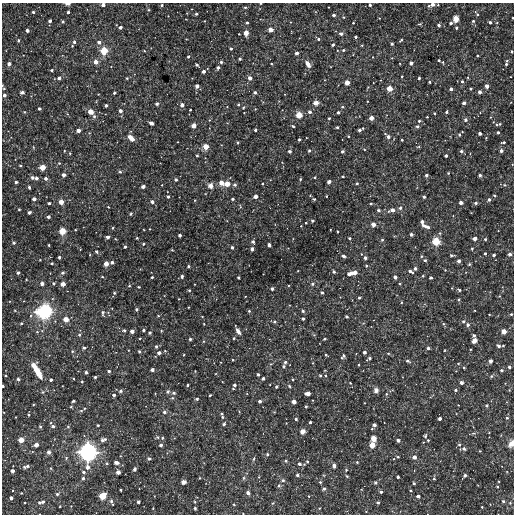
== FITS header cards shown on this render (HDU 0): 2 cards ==
NAXIS1  =                  512
NAXIS2  =                  512

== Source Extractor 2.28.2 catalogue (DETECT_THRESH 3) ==
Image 512 x 512 px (HDU 0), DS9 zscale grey, 1 PNG px = 1 image px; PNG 516 x 516 px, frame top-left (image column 1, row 512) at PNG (2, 3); no overlay
Background 3200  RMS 200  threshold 586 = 3 sigma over >= 5 px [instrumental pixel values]
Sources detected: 493; all 493 listed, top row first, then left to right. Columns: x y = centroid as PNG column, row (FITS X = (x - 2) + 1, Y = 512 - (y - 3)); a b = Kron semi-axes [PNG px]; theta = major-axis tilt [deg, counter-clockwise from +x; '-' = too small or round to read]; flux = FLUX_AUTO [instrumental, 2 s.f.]
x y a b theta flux
260 3 3 2 - 1.5e+04
67 4 6 3 -1 3.4e+04
103 5 4 3 - 5.9e+04
162 5 3 3 - 2.0e+04
370 5 3 3 - 2.3e+04
432 5 6 3 22 7.4e+04
438 5 3 2 - 1.2e+04
245 7 3 2 - 1.9e+04
328 7 3 2 - 8.4e+03
148 10 3 3 - 1.5e+04
33 12 3 3 - 2.5e+04
68 12 3 3 - 3.6e+04
196 14 3 3 - 2.4e+04
477 14 7 3 -52 2.2e+04
334 15 3 3 - 3.9e+04
168 16 2 2 - 7.4e+03
343 17 4 3 - 1.6e+04
513 18 3 2 - 9.2e+03
456 19 5 4 - 1.0e+05
50 21 3 3 - 4.4e+04
63 21 3 3 - 1.7e+04
204 21 3 2 - 7.8e+03
473 21 3 3 - 1.8e+04
247 22 3 3 - 3.5e+04
490 22 4 3 - 2.4e+04
353 23 3 3 - 1.3e+04
451 23 3 3 - 3.2e+04
420 24 4 3 - 1.3e+04
439 25 3 3 - 3.4e+04
120 27 4 3 - 4.9e+04
456 28 4 4 - 2.1e+04
271 29 4 4 - 9.7e+04
27 30 4 3 - 5.4e+04
246 33 4 4 - 1.1e+05
239 34 3 3 - 1.1e+04
341 34 4 4 - 4.7e+04
355 37 3 3 - 2.8e+04
318 39 4 3 - 2.7e+04
18 40 4 3 - 2.2e+04
401 40 5 2 - 1.4e+04
74 42 3 3 - 3.7e+04
99 42 5 4 - 4.7e+04
392 44 3 3 - 2.4e+04
333 45 3 3 - 2.5e+04
362 45 3 2 - 1.0e+04
72 46 3 3 - 1.1e+04
231 48 3 3 - 2.1e+04
343 50 4 3 - 2.0e+04
104 51 7 6 - 2.1e+05
144 51 4 3 - 1.0e+04
512 51 3 2 - 1.4e+04
296 53 3 3 - 4.5e+04
477 55 3 2 - 1.5e+04
188 56 3 3 - 2.1e+04
373 57 3 2 - 7.3e+03
240 59 3 3 - 2.5e+04
439 60 4 3 - 2.1e+04
96 62 5 4 - 8.6e+04
221 62 3 3 - 2.1e+04
411 63 3 3 - 4.2e+04
9 64 3 3 - 5.4e+04
271 64 3 3 - 1.1e+04
308 64 7 4 -57 8.9e+04
506 64 3 3 - 2.4e+04
197 65 4 3 - 2.6e+04
218 68 3 3 - 3.9e+04
51 70 3 3 - 2.6e+04
204 71 3 3 - 4.7e+04
402 76 3 2 - 1.7e+04
59 78 4 4 - 4.2e+04
127 78 4 3 - 1.2e+04
250 78 4 4 - 6.8e+04
419 78 3 3 - 2.4e+04
462 81 5 4 - 2.0e+04
430 82 3 3 - 2.2e+04
347 83 4 4 - 1.1e+05
2 85 4 2 - 1.1e+04
197 86 4 3 - 6.5e+04
487 86 4 3 - 6.4e+04
368 87 4 3 - 1.1e+04
4 88 3 3 - 1.2e+04
389 88 5 5 - 1.3e+05
451 89 4 3 - 5.0e+04
470 89 3 3 - 1.7e+04
255 92 3 3 - 3.2e+04
480 92 3 3 - 4.8e+04
22 93 4 3 - 6.1e+04
114 93 3 3 - 2.6e+04
4 95 3 3 - 4.6e+04
367 101 3 2 - 1.1e+04
157 103 3 3 - 3.4e+04
316 103 6 5 - 6.7e+04
464 103 4 3 - 4.5e+04
106 105 3 3 - 3.2e+04
182 105 4 4 - 5.0e+04
238 105 3 3 - 2.3e+04
243 107 4 4 - 1.3e+04
342 107 4 4 - 1.7e+04
39 109 3 3 - 3.0e+04
255 109 3 3 - 8.7e+03
190 110 3 3 - 1.5e+04
120 111 4 3 - 5.5e+04
24 112 4 3 - 9.7e+03
90 112 4 4 - 1.2e+05
310 112 4 4 - 4.0e+04
338 112 3 3 - 2.8e+04
447 112 3 3 - 2.5e+04
434 113 3 2 - 1.9e+04
299 115 5 5 - 1.7e+05
94 116 5 4 - 2.6e+04
427 117 3 2 - 1.1e+04
490 117 3 3 - 1.2e+04
329 118 3 3 - 2.0e+04
371 118 4 4 - 8.9e+04
465 120 4 4 - 4.0e+04
419 121 3 3 - 1.8e+04
493 122 3 2 - 8.7e+03
151 123 4 3 - 4.7e+04
500 124 3 2 - 1.6e+04
496 125 4 3 - 1.3e+04
194 126 4 4 - 8.4e+04
293 126 3 2 - 1.8e+04
417 126 4 4 - 2.4e+04
337 127 3 3 - 1.9e+04
78 130 4 3 - 7.1e+04
255 130 3 3 - 3.0e+04
360 130 6 3 32 4.4e+04
498 132 3 3 - 3.7e+04
480 133 3 3 - 4.7e+04
459 135 5 4 - 2.8e+04
348 136 3 2 - 9.9e+03
388 136 8 4 -41 6.2e+04
131 138 8 4 -44 1.4e+05
299 139 3 3 - 2.4e+04
402 140 3 3 - 1.7e+04
503 142 4 2 - 2.4e+04
238 143 3 3 - 1.8e+04
33 147 4 3 - 1.0e+04
206 147 5 5 - 1.3e+05
418 147 5 3 - 1.2e+04
290 151 3 3 - 3.3e+04
309 151 3 3 - 2.3e+04
342 151 3 3 - 2.9e+04
461 151 4 4 - 3.0e+04
501 151 4 3 - 5.5e+04
70 153 3 3 - 1.2e+04
197 156 3 3 - 1.7e+04
446 156 3 3 - 3.3e+04
59 163 4 4 - 1.3e+04
20 166 3 3 - 1.8e+04
42 167 5 4 - 1.3e+05
120 172 4 3 - 2.0e+04
448 173 3 3 - 1.2e+04
63 175 3 3 - 5.2e+04
426 175 3 3 - 3.3e+04
480 175 3 3 - 3.0e+04
32 177 4 4 - 3.4e+04
314 177 3 3 - 1.4e+04
343 177 3 2 - 9.1e+03
36 178 3 3 - 3.5e+04
46 178 4 3 - 4.1e+04
176 179 4 4 - 2.6e+04
300 179 3 3 - 1.7e+04
16 182 3 3 - 3.7e+04
329 182 4 3 - 6.4e+04
221 183 5 4 - 9.7e+04
262 183 3 3 - 1.5e+04
357 183 4 3 - 1.8e+04
227 184 5 5 - 1.2e+05
162 185 3 2 - 7.4e+03
235 185 5 5 - 2.7e+04
505 185 4 3 - 1.1e+04
143 186 4 3 - 6.0e+04
210 186 7 7 - 6.1e+04
29 187 3 3 - 2.6e+04
495 195 4 3 - 1.5e+04
255 196 4 3 - 7.6e+04
326 196 3 2 - 9.9e+03
168 197 4 3 - 2.3e+04
424 197 3 3 - 3.1e+04
34 199 4 4 - 7.7e+04
233 199 3 3 - 2.5e+04
314 199 3 3 - 1.5e+04
195 200 3 2 - 1.1e+04
489 200 4 4 - 3.2e+04
61 202 4 4 - 1.0e+05
152 202 4 3 - 5.3e+04
49 203 3 3 - 2.7e+04
371 203 3 2 - 1.5e+04
461 203 4 3 - 5.5e+04
475 203 4 3 - 2.9e+04
108 207 3 2 - 1.5e+04
240 207 5 3 - 1.4e+04
400 208 5 5 - 3.5e+04
19 209 3 2 - 1.2e+04
378 210 3 3 - 2.9e+04
392 210 6 4 16 8.6e+04
29 212 4 3 - 2.8e+04
131 214 5 4 - 1.6e+04
48 217 3 3 - 4.4e+04
312 221 3 3 - 2.8e+04
422 222 3 3 - 4.6e+04
306 223 3 2 - 1.5e+04
373 224 4 4 - 8.0e+04
301 226 2 2 - 8.3e+03
425 226 9 3 -20 7.4e+04
113 228 4 3 - 1.3e+04
150 229 2 2 - 9.0e+03
75 230 2 2 - 1.0e+04
330 230 3 2 - 1.7e+04
62 231 5 5 - 1.8e+05
338 232 3 2 - 1.3e+04
440 233 5 4 - 1.8e+04
411 234 4 3 - 2.8e+04
180 235 3 3 - 4.3e+04
108 237 4 3 - 5.2e+04
137 238 3 3 - 1.2e+04
349 238 3 3 - 2.3e+04
475 239 4 4 - 7.4e+04
485 239 3 3 - 2.0e+04
382 240 5 4 - 1.7e+04
436 241 7 6 - 2.3e+05
253 242 4 3 - 3.1e+04
13 243 4 4 - 2.1e+04
143 244 3 3 - 1.5e+04
49 245 3 3 - 2.2e+04
269 245 4 3 - 3.0e+04
125 247 3 3 - 2.8e+04
232 247 3 3 - 2.8e+04
252 249 4 3 - 5.8e+04
472 249 3 3 - 1.5e+04
172 250 3 3 - 9.5e+03
96 252 5 4 - 2.2e+04
485 253 3 3 - 2.0e+04
510 254 4 3 - 4.2e+04
90 255 4 3 - 1.0e+04
452 255 5 3 - 2.4e+04
494 255 3 3 - 3.4e+04
344 256 4 3 - 6.0e+04
421 256 4 4 - 1.5e+04
59 257 3 3 - 3.5e+04
365 258 3 3 - 4.2e+04
40 260 2 2 - 7.7e+03
425 260 4 3 - 2.7e+04
459 261 4 3 - 4.2e+04
112 262 4 3 - 3.4e+04
52 263 3 3 - 2.2e+04
106 264 4 4 - 9.6e+04
469 264 3 3 - 1.9e+04
188 266 3 3 - 2.0e+04
366 266 4 3 - 1.4e+04
415 268 4 3 - 3.1e+04
445 270 3 3 - 9.6e+03
410 271 5 3 - 4.7e+04
334 272 4 3 - 2.4e+04
351 272 9 4 27 1.3e+05
355 272 4 4 - 8.3e+04
18 273 3 3 - 2.8e+04
50 273 2 2 - 7.1e+03
62 273 4 4 - 2.8e+04
182 276 3 3 - 2.8e+04
423 276 4 3 - 1.4e+04
102 277 4 3 - 1.3e+04
152 277 3 2 - 2.7e+04
238 277 3 3 - 2.1e+04
395 277 4 3 - 5.0e+04
431 278 3 3 - 3.2e+04
26 279 3 2 - 1.2e+04
42 283 4 3 - 6.4e+04
54 283 4 3 - 1.7e+04
400 283 3 2 - 1.2e+04
63 284 4 4 - 1.0e+05
312 284 5 4 - 2.7e+04
288 285 2 2 - 1.1e+04
129 286 4 4 - 1.3e+04
139 287 2 2 - 9.8e+03
272 289 3 3 - 3.9e+04
189 290 3 3 - 1.6e+04
459 290 4 3 - 2.1e+04
322 292 3 3 - 3.0e+04
114 293 4 4 - 2.0e+04
499 296 3 3 - 1.1e+04
359 298 3 3 - 1.9e+04
179 299 2 2 - 1.2e+04
459 300 3 3 - 2.4e+04
401 302 3 3 - 1.3e+04
137 309 3 3 - 2.3e+04
44 311 14 12 32 8.4e+05
249 311 3 3 - 1.7e+04
303 311 3 3 - 2.2e+04
102 312 6 5 - 2.9e+04
489 314 3 2 - 7.9e+03
511 314 3 3 - 1.9e+04
158 316 4 3 - 1.1e+04
202 316 4 2 - 7.1e+03
347 317 3 3 - 2.9e+04
303 318 3 3 - 3.3e+04
66 319 5 5 - 1.2e+05
464 321 4 4 - 2.7e+04
274 322 5 4 - 2.0e+04
21 323 3 2 - 1.4e+04
204 324 2 2 - 1.0e+04
443 324 4 4 - 1.5e+04
468 325 4 4 - 3.5e+04
124 330 3 3 - 2.4e+04
144 330 3 3 - 2.9e+04
132 331 4 3 - 6.2e+04
161 331 4 3 - 1.0e+04
238 331 6 4 -58 6.3e+04
504 331 4 4 - 1.1e+05
150 333 4 4 - 2.0e+04
79 335 4 4 - 1.7e+04
314 335 5 4 - 1.4e+04
474 335 3 3 - 3.2e+04
140 338 3 2 - 1.3e+04
234 338 3 3 - 1.4e+04
190 339 3 3 - 2.7e+04
325 339 3 2 - 1.4e+04
203 341 5 3 - 1.2e+04
474 341 5 4 - 7.7e+04
503 345 3 2 - 1.2e+04
156 346 5 4 - 2.1e+04
499 346 4 3 - 3.3e+04
84 348 4 3 - 2.8e+04
428 348 3 3 - 3.1e+04
445 350 3 2 - 9.0e+03
72 351 4 3 - 1.5e+04
165 351 4 3 - 1.2e+04
139 352 4 3 - 1.4e+04
364 352 3 3 - 4.2e+04
159 353 4 3 - 5.6e+04
356 353 3 2 - 1.4e+04
388 353 4 4 - 1.3e+04
183 355 3 2 - 1.0e+04
326 355 4 2 - 1.6e+04
343 356 7 4 48 2.6e+04
369 358 5 3 - 3.2e+04
233 359 3 3 - 1.4e+04
408 361 5 4 - 2.7e+04
490 361 4 3 - 5.4e+04
285 362 4 3 - 2.7e+04
313 363 3 3 - 9.8e+03
458 364 4 3 - 1.1e+04
33 365 5 3 - 7.4e+04
359 365 3 2 - 1.1e+04
283 366 3 3 - 2.8e+04
464 367 4 3 - 1.3e+04
509 367 3 3 - 2.8e+04
152 370 4 3 - 5.8e+04
502 370 3 3 - 2.7e+04
37 371 13 5 -61 2.9e+05
109 371 3 3 - 3.1e+04
195 371 2 2 - 7.5e+03
86 372 3 3 - 3.1e+04
258 374 3 3 - 2.8e+04
5 375 2 2 - 1.2e+04
320 375 4 3 - 1.8e+04
326 376 4 3 - 1.3e+04
491 376 5 4 - 2.2e+04
95 377 3 3 - 2.2e+04
263 378 3 3 - 3.9e+04
18 379 3 3 - 2.4e+04
292 379 4 3 - 1.7e+04
51 380 3 3 - 3.5e+04
82 382 3 2 - 1.3e+04
350 383 4 3 - 1.4e+04
461 383 3 3 - 5.1e+04
187 385 3 3 - 2.5e+04
234 385 3 3 - 3.6e+04
3 386 3 2 - 3.3e+04
289 386 5 4 - 1.5e+04
276 387 3 3 - 2.7e+04
233 389 3 2 - 1.2e+04
376 390 5 5 - 5.7e+04
455 390 3 3 - 2.5e+04
509 390 3 3 - 1.0e+04
121 391 4 4 - 3.1e+04
168 391 5 5 - 2.4e+04
391 391 9 4 24 2.6e+04
42 392 4 4 - 1.4e+04
155 393 2 2 - 8.1e+03
174 393 5 4 - 2.4e+04
308 393 4 3 - 8.4e+04
114 395 3 3 - 3.7e+04
210 395 3 2 - 1.3e+04
172 398 4 4 - 1.9e+04
197 399 3 3 - 2.4e+04
73 401 3 3 - 2.5e+04
260 401 3 3 - 4.2e+04
294 402 4 4 - 8.3e+04
33 405 3 2 - 9.5e+03
458 405 2 2 - 8.3e+03
487 405 4 4 - 2.1e+04
306 407 3 3 - 1.9e+04
85 408 3 3 - 1.2e+04
81 410 5 3 - 1.4e+04
164 412 4 4 - 3.8e+04
239 412 3 2 - 8.7e+03
274 412 3 3 - 8.8e+03
29 415 3 3 - 1.6e+04
222 415 7 4 -76 3.4e+04
15 417 2 2 - 9.0e+03
507 418 5 4 - 2.4e+04
296 419 3 3 - 2.6e+04
440 419 3 3 - 5.0e+04
310 422 3 3 - 3.9e+04
224 424 3 3 - 2.8e+04
98 425 3 3 - 2.2e+04
374 425 4 3 - 5.6e+04
53 426 4 4 - 3.2e+04
40 427 4 3 - 1.8e+04
68 427 5 4 - 1.7e+04
302 431 4 4 - 1.1e+05
489 432 3 2 - 8.3e+03
474 433 6 4 10 1.9e+04
425 436 4 3 - 2.1e+04
158 437 5 4 - 1.8e+04
162 438 4 4 - 1.5e+04
373 439 5 5 - 8.6e+04
21 440 5 4 - 1.3e+05
103 440 8 5 19 5.1e+04
398 440 4 3 - 4.3e+04
428 440 3 3 - 1.5e+04
511 443 9 6 63 7.5e+04
36 445 4 4 - 7.0e+04
161 445 3 3 - 3.7e+04
372 445 5 4 - 1.4e+05
459 445 5 4 - 2.4e+04
464 449 6 4 5 4.4e+04
480 451 3 3 - 1.2e+04
49 452 4 4 - 5.1e+04
88 452 15 15 - 1.0e+06
267 454 4 3 - 2.2e+04
398 457 3 3 - 1.4e+04
414 457 4 4 - 6.1e+04
149 459 4 3 - 2.4e+04
254 459 5 4 - 2.1e+04
286 461 4 4 - 2.0e+04
116 462 5 3 - 5.6e+04
307 462 5 4 - 2.2e+04
357 462 3 3 - 1.7e+04
107 463 4 3 - 1.5e+04
299 464 5 4 - 3.5e+04
27 466 7 3 13 4.1e+04
334 466 4 3 - 5.1e+04
87 467 5 5 - 6.2e+04
51 468 4 4 - 1.3e+04
134 469 4 3 - 3.0e+04
346 470 4 4 - 1.4e+04
12 471 3 3 - 5.8e+04
83 472 5 4 - 2.4e+04
118 472 4 4 - 8.2e+04
297 475 4 3 - 2.9e+04
465 475 3 3 - 3.2e+04
347 476 4 3 - 1.4e+04
258 477 4 3 - 1.0e+04
398 477 3 3 - 3.5e+04
83 478 4 3 - 3.1e+04
199 478 3 2 - 1.2e+04
244 478 6 4 89 1.7e+04
434 479 4 3 - 1.5e+04
283 480 5 4 - 2.8e+04
183 482 4 4 - 5.0e+04
320 482 3 3 - 1.7e+04
375 483 5 4 - 1.6e+04
414 483 3 3 - 1.7e+04
278 485 5 5 - 2.6e+04
497 487 4 4 - 1.5e+04
324 488 3 3 - 2.5e+04
120 490 3 3 - 1.9e+04
381 492 3 3 - 2.5e+04
21 493 3 2 - 1.4e+04
248 493 4 4 - 4.1e+04
57 494 4 3 - 2.7e+04
103 496 6 5 - 2.1e+05
309 496 3 2 - 8.3e+03
418 496 4 3 - 5.8e+04
11 498 4 3 - 5.8e+04
111 501 6 5 - 3.1e+04
503 501 4 4 - 2.1e+04
43 502 4 4 - 2.5e+04
138 502 3 3 - 2.7e+04
195 502 4 3 - 1.0e+04
378 502 3 3 - 2.3e+04
39 503 4 3 - 3.1e+04
273 503 4 3 - 1.4e+04
510 503 4 4 - 1.4e+04
234 504 4 3 - 1.2e+04
71 506 3 2 - 9.0e+03
482 507 3 3 - 1.4e+04
153 508 2 2 - 9.9e+03
195 508 3 3 - 2.2e+04
319 508 3 2 - 1.5e+04
At the frame edge (FLAGS 8, measured only in part): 12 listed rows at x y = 260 3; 67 4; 103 5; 370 5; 432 5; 513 18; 512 51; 2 85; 4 95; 511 314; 3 386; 511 443

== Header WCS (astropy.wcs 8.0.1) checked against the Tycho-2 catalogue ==
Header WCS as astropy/WCSLIB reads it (CRVAL/CRPIX/CD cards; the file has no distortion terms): RA---TAN/DEC--TAN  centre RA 15:13:11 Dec +25:49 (228.29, +25.81 deg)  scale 3.52 arcsec/px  FOV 30.0' x 30.0'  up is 0 deg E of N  parity normal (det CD < 0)
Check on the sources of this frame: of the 60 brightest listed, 8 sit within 5.3 arcsec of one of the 9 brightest Tycho-2 stars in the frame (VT <= 12.63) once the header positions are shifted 2.21 arcsec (0.95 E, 1.99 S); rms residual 2.45 arcsec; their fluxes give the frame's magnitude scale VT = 25.14 - 2.5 log10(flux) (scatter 0.20 mag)
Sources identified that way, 8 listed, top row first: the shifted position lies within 5.3 arcsec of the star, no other Tycho-2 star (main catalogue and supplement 1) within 10.6 arcsec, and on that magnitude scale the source's flux lands within +1.5 / -3 mag of the star's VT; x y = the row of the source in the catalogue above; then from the Tycho-2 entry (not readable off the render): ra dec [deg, ICRS J2000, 3 dp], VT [Tycho-2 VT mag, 2 dp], TYC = Tycho-2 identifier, HIP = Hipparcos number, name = IAU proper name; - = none
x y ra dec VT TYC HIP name
104 51 228.463 +26.013 11.40 2027-906-1 - -
389 88 228.152 +25.976 12.35 2027-447-1 - -
90 112 228.477 +25.953 12.53 2027-675-1 - -
299 115 228.250 +25.950 12.08 2027-877-1 - -
42 167 228.529 +25.898 12.63 2027-876-1 - -
436 241 228.102 +25.826 11.87 2027-606-1 - -
44 311 228.527 +25.757 9.71 2027-243-1 - -
88 452 228.479 +25.620 9.66 2027-404-1 74545 -